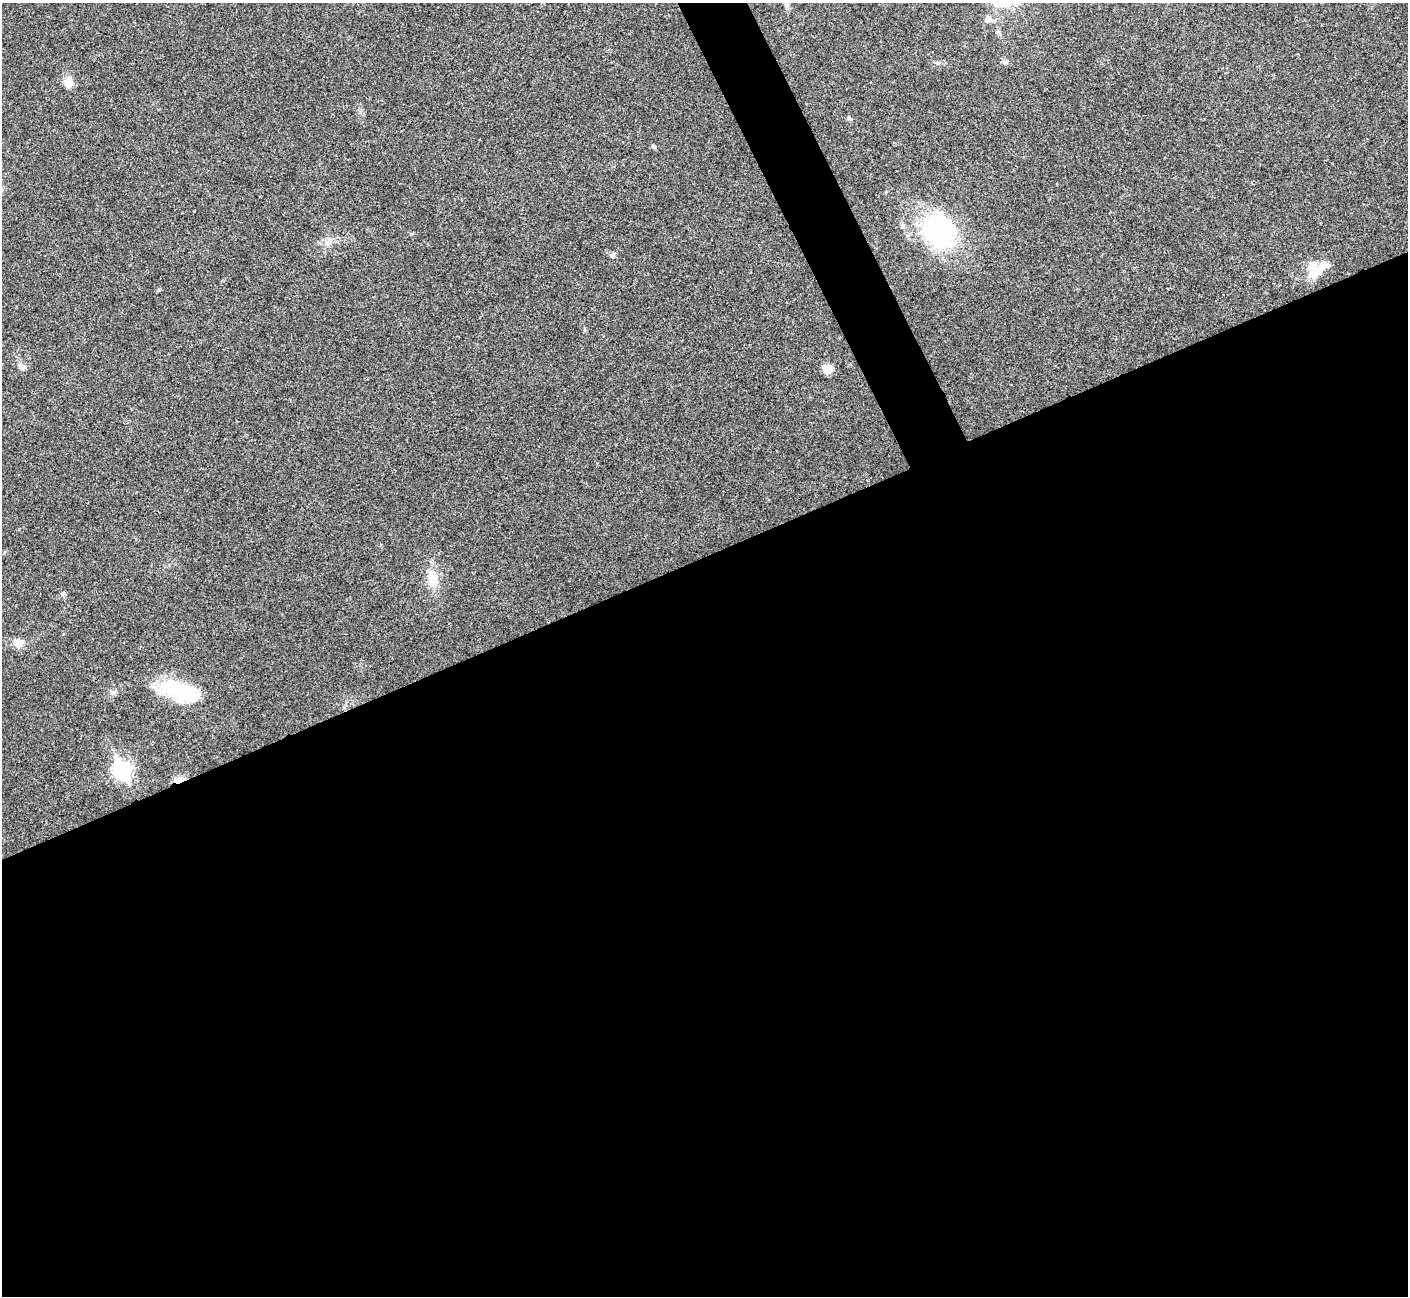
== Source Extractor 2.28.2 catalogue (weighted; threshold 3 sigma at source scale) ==
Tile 15 of 4 x 4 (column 3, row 4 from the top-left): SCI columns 2813-4218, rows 156-1449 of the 5630 x 5618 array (HDU 1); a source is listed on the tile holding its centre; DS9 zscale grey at full resolution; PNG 1410 x 1298 px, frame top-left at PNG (2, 3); no overlay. Shown black and unused: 59% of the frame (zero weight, under 3 of 4 exposures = <1% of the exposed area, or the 3 px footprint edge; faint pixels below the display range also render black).
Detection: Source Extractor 2.28.2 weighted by HDU 2 'WHT'; one run over the whole footprint, this tile lists its part. Background 0.0219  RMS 0.0039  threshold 0.0177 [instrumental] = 3 sigma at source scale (4.5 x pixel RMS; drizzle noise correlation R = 1.50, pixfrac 1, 0.05/0.05 arcsec/px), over >= 5 px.
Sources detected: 14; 1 inside a brighter listed object's ellipse — not listed separately; the other 13 listed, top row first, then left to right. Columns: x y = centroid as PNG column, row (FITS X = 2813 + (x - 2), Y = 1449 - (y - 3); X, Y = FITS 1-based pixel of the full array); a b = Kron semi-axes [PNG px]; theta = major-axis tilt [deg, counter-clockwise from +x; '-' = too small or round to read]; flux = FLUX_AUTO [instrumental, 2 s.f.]
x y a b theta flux
987 20 8 7 - 1.5
1005 62 7 5 -42 0.86
68 82 15 11 -90 3.5
939 231 43 39 -60 49
613 255 8 5 81 0.89
1315 273 21 17 0 6.4
22 367 11 7 -32 1.8
828 369 10 8 -19 4.7
432 578 20 12 85 5.6
18 643 13 11 -26 3
180 690 44 19 -19 26
122 771 8 7 - 110
179 780 11 7 22 3.1
Overlapping masked pixels (flux is a lower limit): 1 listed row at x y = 179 780
Unlisted compact peaks at least as high as the median listed source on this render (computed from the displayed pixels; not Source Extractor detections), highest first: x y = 654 147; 63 593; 159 289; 849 118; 327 244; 111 693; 411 234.